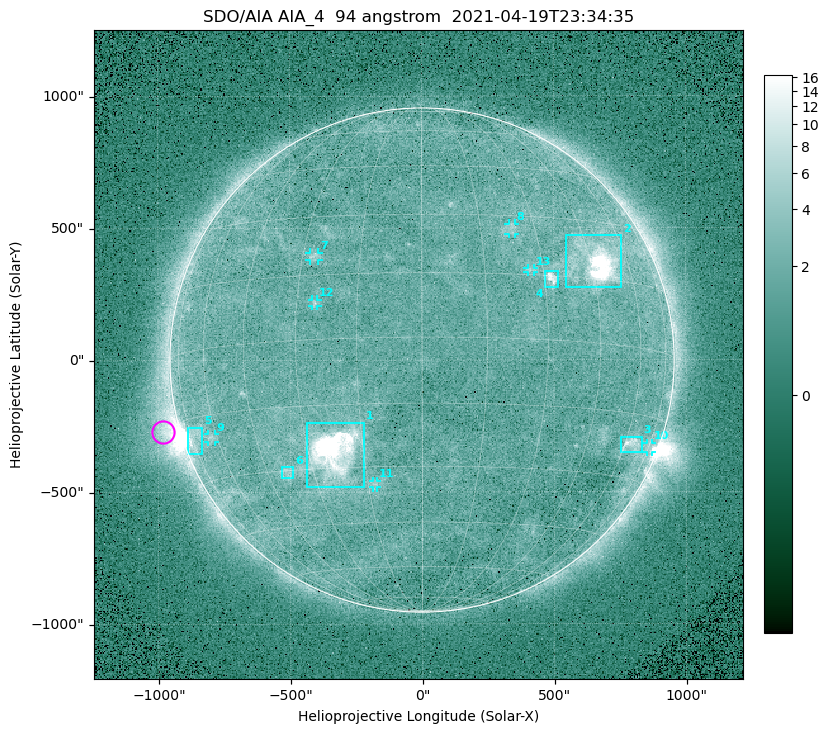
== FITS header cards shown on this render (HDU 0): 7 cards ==
TELESCOP= 'SDO/AIA '
INSTRUME= 'AIA_4   '
WAVELNTH=                   94
WAVEUNIT= 'angstrom'
DATE-OBS= '2021-04-19T23:34:35.12'
CTYPE1  = 'HPLN-TAN'
CTYPE2  = 'HPLT-TAN'

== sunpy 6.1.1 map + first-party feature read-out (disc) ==
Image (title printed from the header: SDO/AIA AIA_4  94 angstrom  2021-04-19T23:34:35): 512 x 512 px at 4.8 arcsec/px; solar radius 955 arcsec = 199 px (full disc in frame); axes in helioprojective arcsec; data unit not stated in the header (colour bar unlabelled)
Orientation: roll -0.138 deg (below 1 deg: not rotated)
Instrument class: DISC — disc imager (sunpy class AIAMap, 94 A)
Bright regions (active regions / flare kernels): reference = the median radial profile (limb darkening/brightening removed); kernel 5 px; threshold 5 sigma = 2.51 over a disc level ~1.76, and >= 1.15x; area >= 9 px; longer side >= 5 px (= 24 arcsec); searched inside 0.97 R_sun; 13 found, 13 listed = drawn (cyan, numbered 1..; 7 of them under ~33 arcsec drawn as corner ticks so the feature stays visible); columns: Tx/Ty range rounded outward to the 10 arcsec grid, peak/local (2 s.f.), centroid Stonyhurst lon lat
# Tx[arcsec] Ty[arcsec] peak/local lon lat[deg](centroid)
1 -440..-220 -480..-230 421 -23 -26
2 540..760 270..470 43 +47 +19
3 750..830 -350..-290 4.6 +63 -22
4 460..520 270..340 6.9 +32 +14
5 -890..-830 -360..-250 5.8 -73 -19
6 -540..-490 -450..-400 3 -38 -30
7 -430..-390 380..410 3.1 -27 +20
8 330..360 470..520 2.8 +23 +27
9 -810..-780 -310..-280 2.8 -63 -20
10 850..870 -350..-310 3.1 +75 -22
11 -190..-170 -480..-450 2.7 -13 -34
12 -420..-390 200..230 2.8 -25 +8
13 400..430 330..350 2.6 +26 +16
Off-limb structures (1.02-1.3 R_sun): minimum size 50 px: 6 found; the strongest spans PA ~90..115 deg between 1.02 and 1.21 R_sun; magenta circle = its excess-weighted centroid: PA ~105 deg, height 1.07 R_sun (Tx ~-980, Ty ~-270 arcsec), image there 5.3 x the reference